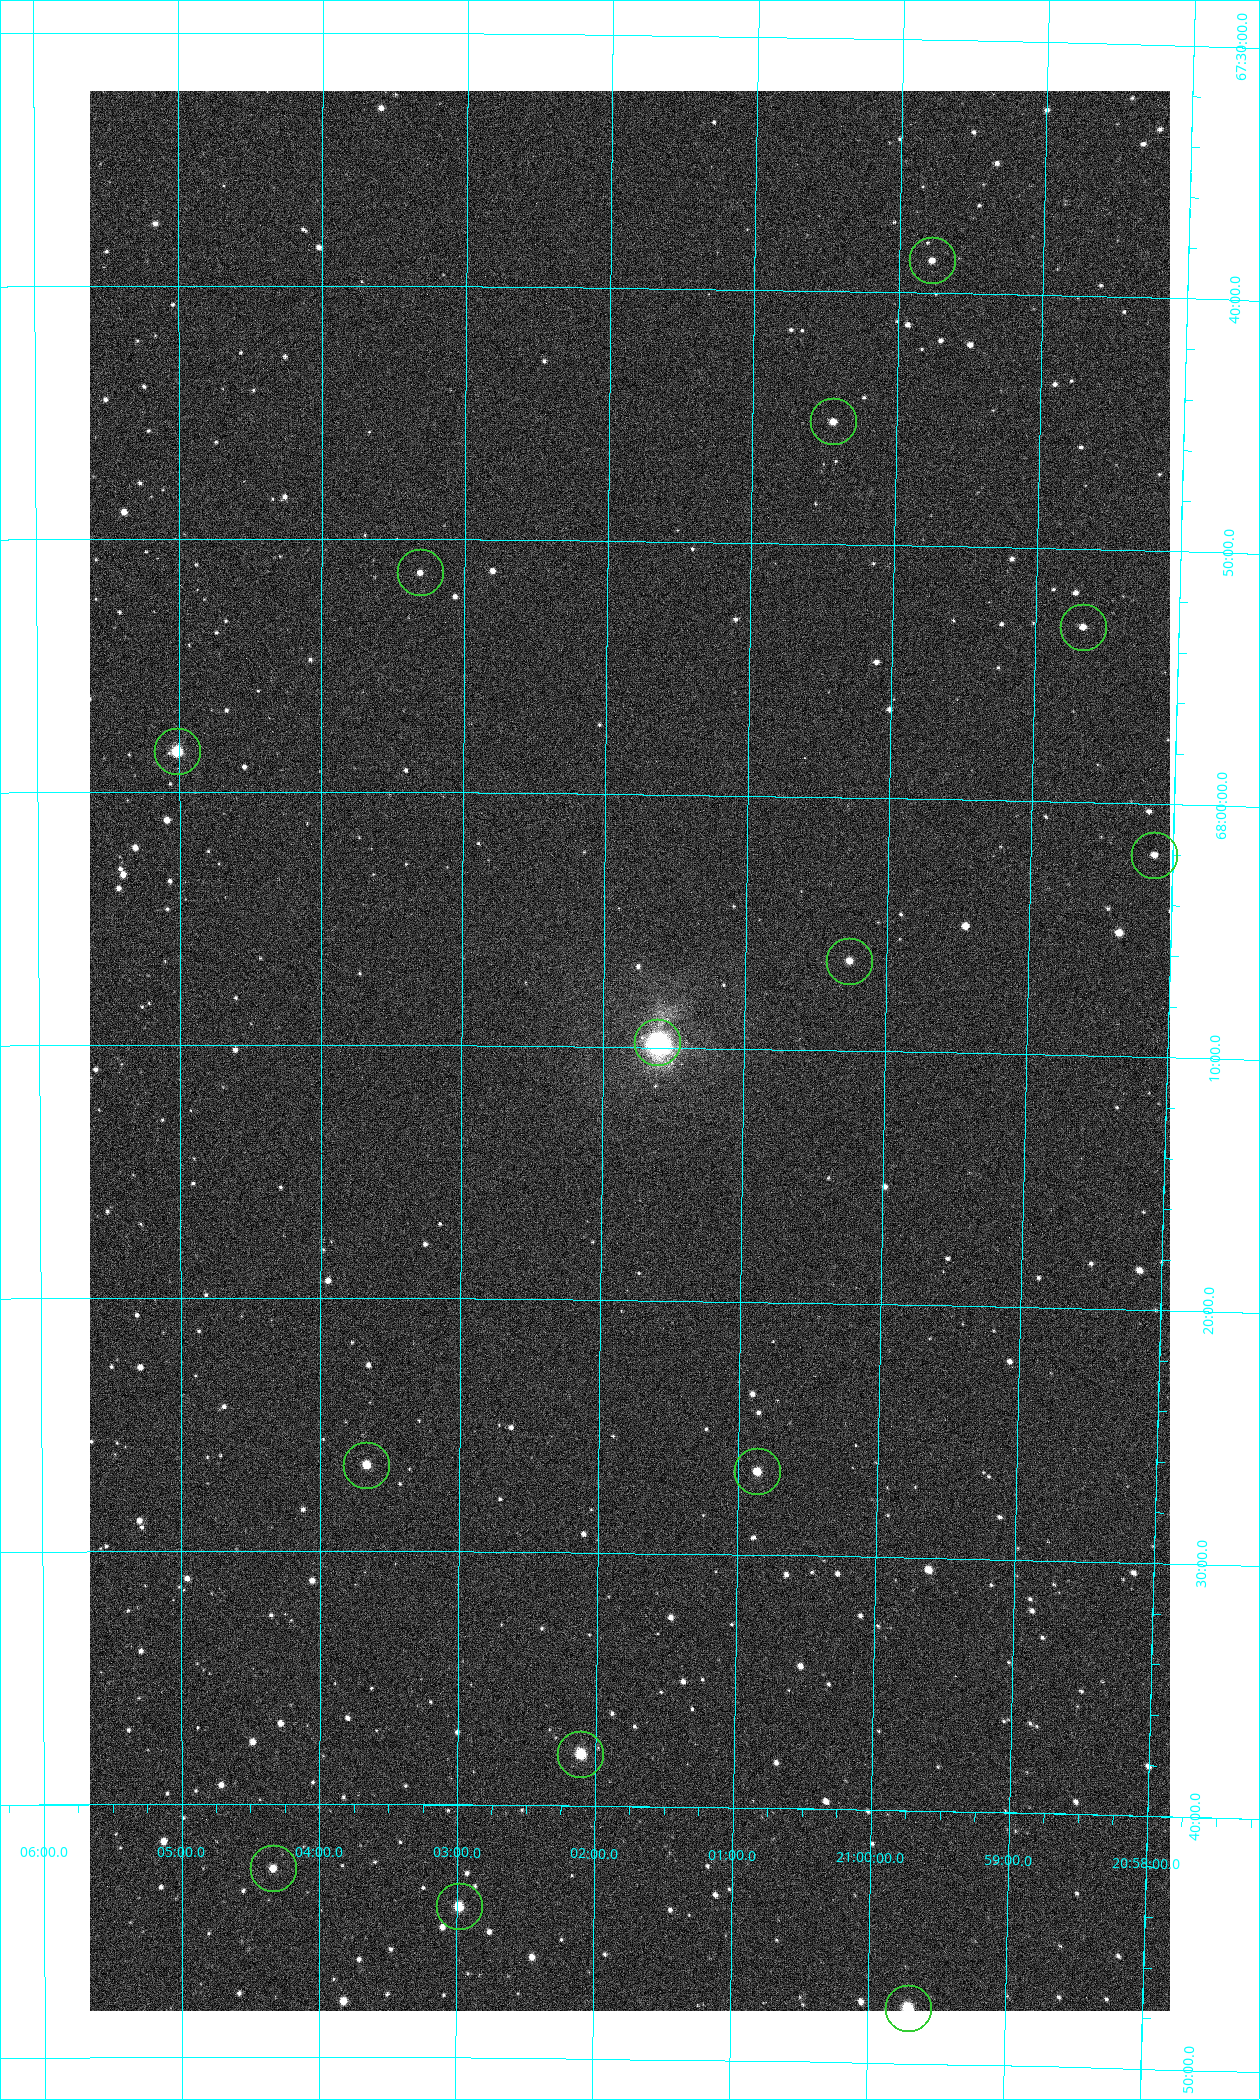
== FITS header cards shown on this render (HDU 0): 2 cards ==
NAXIS1  =                 1080 / length of data axis 1
NAXIS2  =                 1920 / length of data axis 2

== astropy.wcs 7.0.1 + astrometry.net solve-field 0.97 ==
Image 1080 x 1920 px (HDU 0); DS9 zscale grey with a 90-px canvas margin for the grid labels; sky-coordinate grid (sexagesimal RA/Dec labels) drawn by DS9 from the SOLVED WCS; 14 Tycho-2 reference stars matched to detected sources circled (green)
Header WCS: none
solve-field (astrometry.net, Tycho-2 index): SOLVED blind (the file carries no WCS)
Solved WCS: RA---TAN-SIP/DEC--TAN-SIP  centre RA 21:01:49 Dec +68:10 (315.45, +68.17 deg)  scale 2.37 arcsec/px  FOV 42.7' x 75.9'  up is +179 deg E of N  parity flipped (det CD > 0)
(file carries no celestial WCS; the grid is the blind solution)
Tycho-2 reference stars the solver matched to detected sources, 14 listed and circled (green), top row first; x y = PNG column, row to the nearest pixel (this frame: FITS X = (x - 90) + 1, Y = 1920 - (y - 91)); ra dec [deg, ICRS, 3 dp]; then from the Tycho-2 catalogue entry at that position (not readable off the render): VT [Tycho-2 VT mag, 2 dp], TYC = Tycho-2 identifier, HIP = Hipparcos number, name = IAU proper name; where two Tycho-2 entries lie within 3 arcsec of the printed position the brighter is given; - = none
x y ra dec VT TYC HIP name
932 260 314.944 +67.645 11.47 4460-889-1 - -
833 421 315.110 +67.753 11.14 4460-916-1 - -
420 572 315.828 +67.855 11.87 4460-1159-1 - -
1083 627 314.667 +67.885 11.35 4460-2993-1 - -
177 751 316.255 +67.973 9.08 4460-2805-1 - -
1154 855 314.532 +68.033 11.56 4460-2620-1 - -
849 961 315.066 +68.108 10.95 4460-2532-1 - -
657 1042 315.404 +68.163 7.47 4460-3015-1 103763 -
366 1465 315.917 +68.443 10.19 4460-1680-1 - -
757 1471 315.215 +68.445 10.29 4460-1024-1 103702 -
580 1754 315.527 +68.633 9.36 4460-22-1 - -
273 1868 316.084 +68.709 10.93 4460-2429-1 - -
459 1906 315.746 +68.734 9.91 4460-216-1 - -
908 2008 314.927 +68.797 9.22 4460-2643-1 - -